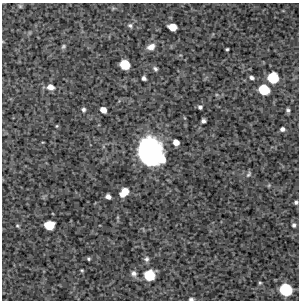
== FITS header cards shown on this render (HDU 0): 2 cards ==
NAXIS1  =                  297 /Length X axis
NAXIS2  =                  298 /Length Y axis

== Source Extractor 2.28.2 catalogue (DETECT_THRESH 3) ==
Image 297 x 298 px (HDU 0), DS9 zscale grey, 1 PNG px = 1 image px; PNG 301 x 302 px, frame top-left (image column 1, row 298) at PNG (2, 3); no overlay
Background 4970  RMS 210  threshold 627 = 3 sigma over >= 5 px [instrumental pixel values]
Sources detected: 39; all 39 listed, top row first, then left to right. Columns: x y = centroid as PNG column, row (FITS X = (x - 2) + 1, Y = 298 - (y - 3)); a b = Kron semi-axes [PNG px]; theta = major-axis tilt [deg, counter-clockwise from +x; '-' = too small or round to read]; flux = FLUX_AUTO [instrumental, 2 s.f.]
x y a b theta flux
20 6 6 5 - 1.7e+04
130 25 7 5 -14 3.1e+04
172 27 7 6 - 2.1e+05
63 46 6 4 50 2.2e+04
151 47 10 7 25 8.9e+04
227 49 3 3 - 1.7e+04
125 65 7 7 - 4.1e+05
155 69 6 4 -44 2.9e+04
144 78 4 4 - 3.8e+04
251 78 6 4 -20 3.4e+04
273 78 8 7 - 5.5e+05
50 87 7 6 - 9.7e+04
264 90 8 7 - 5.2e+05
200 107 4 4 - 3.0e+04
83 110 5 5 - 3.0e+04
103 110 6 5 - 1.1e+05
288 110 4 4 - 2.7e+04
203 121 4 4 - 4.0e+04
57 126 4 3 - 1.3e+04
282 129 5 4 - 4.0e+04
176 142 5 5 - 1.1e+05
149 151 22 18 -82 2.5e+06
161 159 7 6 - 2.4e+05
248 174 8 5 52 2.8e+04
269 185 6 3 72 1.3e+04
124 192 8 6 47 2.3e+05
108 197 5 4 - 6.1e+04
296 202 4 4 - 2.6e+04
49 225 8 6 3 3.5e+05
294 225 5 5 - 3.0e+04
17 226 5 4 - 1.7e+04
88 259 3 3 - 1.8e+04
146 259 7 7 - 3.9e+04
82 270 4 3 - 1.5e+04
134 273 8 7 - 5.3e+04
149 275 8 8 - 4.9e+05
260 283 5 4 - 1.7e+04
286 290 9 8 - 7.6e+05
191 299 5 3 - 2.8e+04
At the frame edge (FLAGS 8, measured only in part): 2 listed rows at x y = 296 202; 191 299